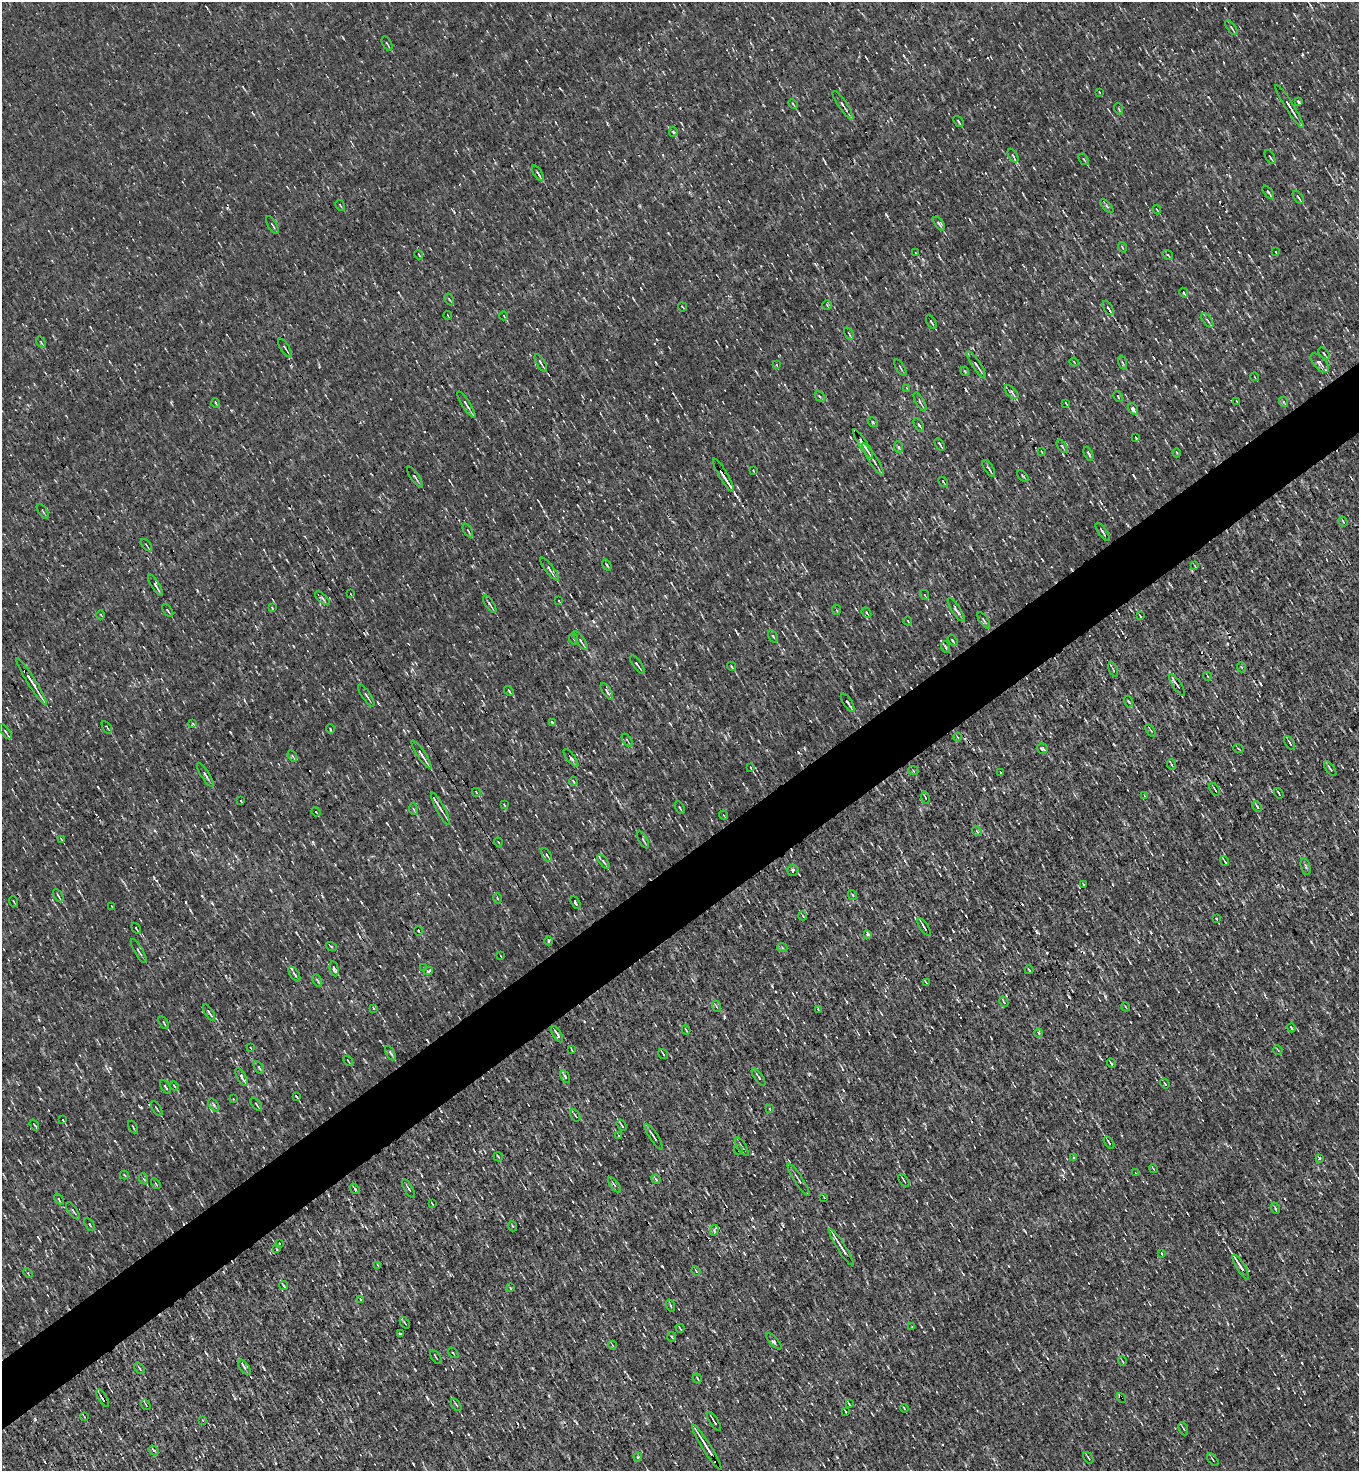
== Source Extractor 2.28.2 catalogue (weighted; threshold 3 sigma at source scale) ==
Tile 7 of 4 x 4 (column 3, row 2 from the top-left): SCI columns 3006-4362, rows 2941-4409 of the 5869 x 5879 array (HDU 1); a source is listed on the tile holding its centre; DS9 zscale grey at full resolution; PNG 1361 x 1473 px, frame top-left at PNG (2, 2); each listed source drawn as its Kron ellipse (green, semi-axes under 4 px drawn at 4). Shown black and unused: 5% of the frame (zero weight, under 3 of 4 exposures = <1% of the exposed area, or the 3 px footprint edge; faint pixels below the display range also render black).
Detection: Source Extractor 2.28.2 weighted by HDU 2 'WHT'; one run over the whole footprint, this tile lists its part. Background -1.16e-04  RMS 0.043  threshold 0.194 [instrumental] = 3 sigma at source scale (4.5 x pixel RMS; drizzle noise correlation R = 1.50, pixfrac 1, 0.05/0.05 arcsec/px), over >= 5 px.
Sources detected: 300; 10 cosmic-ray / hot-pixel residue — neither listed nor drawn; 2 inside a brighter listed object's ellipse — not listed separately; the other 288 listed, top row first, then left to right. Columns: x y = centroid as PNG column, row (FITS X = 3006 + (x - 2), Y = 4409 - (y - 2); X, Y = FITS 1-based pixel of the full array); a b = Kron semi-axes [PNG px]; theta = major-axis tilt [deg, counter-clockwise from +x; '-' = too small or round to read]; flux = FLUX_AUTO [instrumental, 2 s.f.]
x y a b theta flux
1231 28 9 3 -53 8
387 43 8 2 -61 5.2
1099 92 4 2 - 2.9
1298 102 4 3 - 7.2
793 104 5 3 - 4.2
843 105 17 3 -55 15
1289 106 25 3 -57 24
1119 109 5 3 - 4.1
958 121 6 2 -51 4.8
673 132 5 4 - 5.2
1013 156 7 4 -60 11
1270 157 8 2 -58 5.6
1084 159 6 3 -55 5.7
538 173 9 3 -57 13
1268 192 8 3 -51 7
1298 197 7 2 -53 7.4
340 205 6 3 -59 3.8
1107 206 8 3 -46 6.9
1157 210 4 2 - 4.8
939 223 8 4 -51 11
272 225 10 2 -59 6.3
1122 247 5 3 - 4.3
1276 252 3 2 - 3.6
916 253 3 2 - 2.4
419 255 5 2 - 4
1168 255 5 3 - 4.5
1184 293 5 2 - 4.9
449 299 6 3 -60 4.7
827 305 5 4 - 4.3
682 307 5 2 - 4
1108 308 8 3 -59 10
448 316 4 2 - 3
504 316 4 3 - 2.9
1207 320 8 3 -51 8.3
931 322 7 3 -57 6.8
849 334 6 2 -56 4.8
41 342 6 3 -55 4.7
285 348 11 3 -56 7.9
1324 353 7 2 -50 4.5
1074 362 4 2 - 3.7
1122 362 7 3 -70 6.1
541 363 10 3 -60 9.2
1320 363 12 6 -48 18
777 365 4 2 - 3.2
976 365 16 4 -56 17
900 368 9 2 -59 5.7
965 371 4 3 - 4.6
1255 377 4 2 - 2.9
907 388 4 3 - 5.9
1012 392 8 4 -46 10
820 396 6 3 -47 5.4
1118 396 6 3 -62 4.8
1236 401 3 2 - 3
920 402 10 4 -61 11
1284 402 5 3 - 4.7
216 403 5 3 - 4.3
1066 403 4 2 - 3.8
466 404 15 3 -57 15
1133 409 6 4 -54 13
873 422 5 4 - 5.8
919 425 7 3 -58 7.8
1136 438 4 2 - 3.8
863 444 17 3 -57 30
940 444 7 2 -56 9
1062 446 7 3 -54 6
898 447 6 4 -86 7.3
1042 452 4 2 - 2.6
1177 453 4 3 - 3.5
1089 454 7 3 -64 7.8
873 459 19 2 -57 17
989 468 9 3 -58 13
753 470 3 2 - 3
723 475 19 3 -60 64
1023 476 7 2 -45 4.3
415 477 12 3 -55 9.6
943 482 5 2 - 3.9
43 511 8 2 -55 4.9
1343 521 5 2 - 4.3
468 530 7 3 -62 6.1
1103 532 11 3 -56 8.3
146 545 7 2 -49 4.4
607 565 6 3 -55 4.7
1195 566 4 2 - 3.2
549 569 14 4 -53 16
155 585 12 3 -58 16
351 594 4 2 - 2.5
925 595 5 3 - 3.9
322 598 9 3 -41 8.2
559 601 3 2 - 3.1
490 604 10 3 -56 9.2
272 608 4 2 - 3.4
836 610 5 3 - 4.4
956 610 14 3 -57 12
168 611 7 3 -54 7.1
866 613 5 3 - 5.2
101 615 4 3 - 3.6
1140 616 4 2 - 5.3
984 620 9 2 -55 5.3
908 621 4 3 - 3.1
773 636 7 3 -61 6.4
574 639 6 3 -70 4.6
952 640 6 3 -57 7.2
581 641 11 4 -56 11
946 647 6 3 -69 5.6
637 665 11 3 -55 8.7
731 666 4 2 - 5.3
1241 667 5 3 - 4
1113 670 8 3 -66 4.5
1207 676 4 3 - 3.4
32 682 27 3 -58 44
1177 685 13 3 -57 14
509 691 6 3 -47 5.2
607 691 9 3 -57 12
366 695 13 3 -56 11
1129 702 6 3 -70 4.4
848 703 11 2 -57 13
552 723 3 3 - 3.9
193 724 4 3 - 4.5
107 727 7 2 -57 5.2
330 729 5 3 - 3.5
1151 730 7 3 -56 5.7
5 732 9 3 -53 7.8
957 737 4 2 - 3.2
627 740 7 3 -54 6.3
1290 743 7 3 -57 8
1238 748 5 3 - 4.2
1042 749 6 5 - 8.9
422 755 17 3 -57 24
292 756 6 4 -58 5.2
571 758 11 4 -52 11
1172 765 5 3 - 5.7
750 767 4 2 - 3.2
1330 769 8 3 -53 8.7
913 770 5 3 - 4.2
1000 772 2 2 - 3.8
205 775 14 4 -58 13
573 781 4 3 - 5
1215 789 7 2 -56 5.5
476 792 4 3 - 3.5
1279 793 5 2 - 4.7
1145 796 3 2 - 4.1
925 798 6 3 -79 5.3
241 801 3 2 - 3.5
504 805 4 2 - 3.8
1257 807 5 3 - 6.6
680 808 7 3 -61 5.4
413 809 6 3 -83 5.6
440 809 18 4 -61 21
316 812 4 3 - 3.3
724 815 5 3 - 4.5
977 831 5 4 - 5.5
61 839 3 3 - 3
643 840 9 3 -61 7
498 842 4 2 - 3.5
547 855 8 4 -58 8.7
603 861 8 3 -51 9.2
1224 861 5 2 - 4.7
1306 867 9 4 -76 8.4
793 870 5 5 - 16
1084 885 4 2 - 3.9
852 895 5 3 - 4.8
58 896 7 3 -60 6.5
497 898 5 3 - 4.9
13 901 5 2 - 4.2
575 902 7 3 -59 5.9
111 906 3 2 - 2.3
803 916 4 3 - 3.6
1216 918 3 2 - 3.8
924 927 10 2 -56 9.5
136 928 6 2 -55 5.3
418 931 4 2 - 4.2
868 934 4 3 - 15
548 941 4 3 - 5.4
331 946 5 3 - 4.7
782 947 5 3 - 4.9
139 951 13 3 -60 9.4
501 956 3 2 - 2.7
423 968 4 2 - 3.4
334 969 8 3 -79 14
1029 970 4 2 - 3.8
428 971 5 3 - 9.5
294 974 8 3 -56 7.4
317 980 7 3 -60 6.1
926 983 4 2 - 4.8
1004 1002 5 3 - 5.7
716 1006 6 3 -70 4.8
1126 1007 4 2 - 3.6
374 1008 4 3 - 5
818 1009 3 3 - 4
209 1013 9 3 -59 7.9
164 1022 7 3 -58 7
1291 1028 4 2 - 6.3
686 1030 4 2 - 3.3
1039 1033 5 3 - 5.8
557 1034 9 3 -60 15
251 1048 3 2 - 3
572 1050 4 2 - 3.4
1278 1050 5 3 - 4.3
390 1053 8 4 -61 7.5
663 1054 5 2 - 5.5
348 1061 5 2 - 3.2
1111 1063 5 3 - 4.7
259 1067 7 4 -55 8.4
242 1077 10 4 -61 13
565 1077 7 4 -62 6.9
758 1077 10 3 -56 9.8
1165 1083 5 2 - 5.9
174 1086 4 3 - 5.3
165 1087 8 3 -58 7.3
296 1097 4 3 - 5.4
233 1099 2 2 - 3
256 1104 7 3 -51 5.8
214 1105 7 4 -53 7
157 1109 8 2 -59 5
770 1109 4 2 - 4
575 1115 7 3 -56 5.6
63 1120 4 2 - 2.6
34 1125 6 3 -53 5.4
621 1125 6 3 -56 5.9
133 1127 7 2 -62 4.3
619 1136 3 2 - 3.9
654 1137 15 2 -57 13
1109 1143 7 3 -56 8.2
742 1147 11 2 -57 7.7
738 1150 4 2 - 3.7
498 1157 5 3 - 5
1073 1158 3 2 - 8
1319 1158 3 3 - 16
1153 1169 4 2 - 2.7
1136 1173 3 2 - 2.4
124 1175 4 2 - 3.6
144 1179 6 3 -69 5.3
656 1179 5 4 - 5.4
799 1180 19 3 -57 12
904 1180 7 2 -55 4.8
156 1184 6 3 -56 5.2
614 1185 9 4 -52 11
408 1188 10 3 -58 10
355 1189 6 2 -52 8.4
824 1197 2 2 - 2.6
59 1199 6 2 -56 6.8
432 1204 3 2 - 3.4
1275 1208 6 3 -71 5.2
73 1211 10 3 -54 7.7
90 1224 7 4 -61 6.4
512 1226 5 3 - 3.8
714 1230 5 3 - 26
279 1243 3 2 - 3
841 1247 21 2 -57 35
277 1249 3 2 - 2.8
1162 1254 3 3 - 7.8
378 1266 4 2 - 4.7
1241 1267 14 4 -59 27
696 1271 5 3 - 3.4
28 1273 5 3 - 4.9
284 1285 4 3 - 5.9
510 1288 4 3 - 3.4
360 1299 4 2 - 3.3
670 1306 6 3 -71 4.3
405 1323 6 3 -56 5.5
912 1327 3 2 - 3
680 1328 4 2 - 4.1
400 1334 3 2 - 4.5
672 1337 5 3 - 3.7
774 1341 10 3 -47 7.3
612 1345 4 3 - 3.9
453 1353 6 2 -45 3.3
436 1357 8 2 -56 4.2
1122 1361 5 3 - 4
244 1367 8 4 -53 10
139 1368 6 2 -51 6.5
697 1378 5 2 - 4.7
103 1398 10 3 -57 22
1121 1398 5 3 - 12
849 1404 4 2 - 3.9
146 1405 6 3 -56 4.2
456 1405 7 3 -55 5.3
904 1408 4 2 - 3.6
845 1411 4 2 - 3.7
84 1416 4 2 - 3.7
203 1420 3 2 - 3.3
714 1421 11 2 -59 11
1183 1429 7 3 -67 6.1
707 1447 26 2 -58 43
154 1450 5 3 - 13
638 1457 4 4 - 5.1
1088 1458 6 3 -55 5.4
1213 1460 7 2 -51 4.9
Overlapping masked pixels (flux is a lower limit): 5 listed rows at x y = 843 105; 723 475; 32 682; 103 1398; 1121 1398
Unlisted compact peaks at least as high as the median listed source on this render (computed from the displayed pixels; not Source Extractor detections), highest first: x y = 1105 996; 724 1017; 1278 1388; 110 1068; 593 621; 953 931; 190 910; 186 902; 738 634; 197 590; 1049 477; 427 1397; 313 842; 412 669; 772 986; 322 896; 1311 942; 296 1083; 926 607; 202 896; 212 903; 140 1107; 1208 97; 1130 963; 171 402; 904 56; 343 38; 646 416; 676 664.